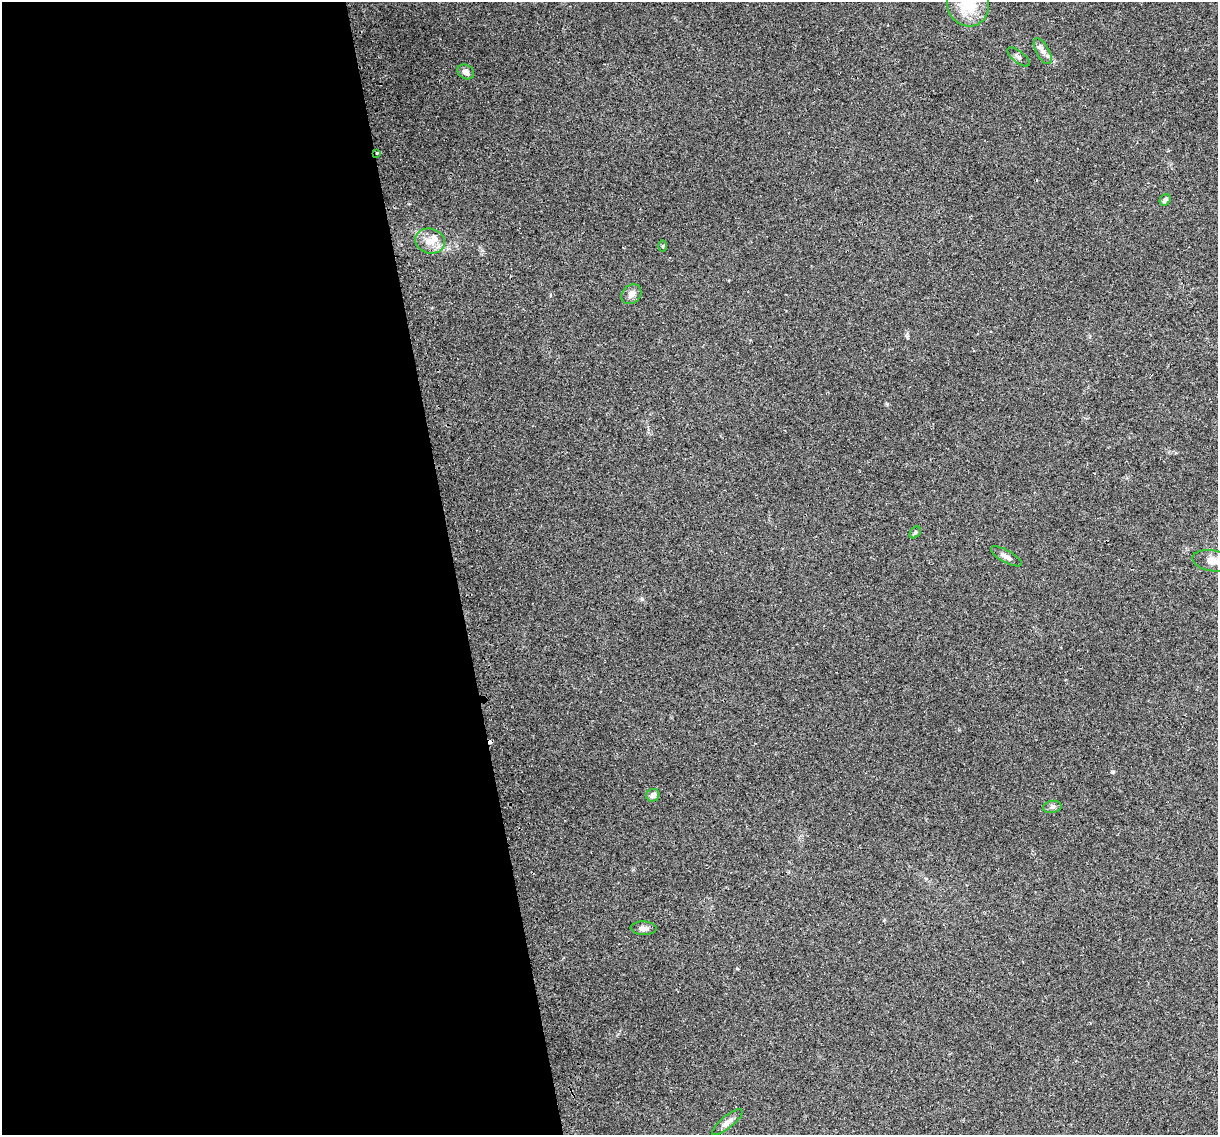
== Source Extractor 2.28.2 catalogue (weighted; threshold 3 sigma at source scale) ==
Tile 9 of 4 x 4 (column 1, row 3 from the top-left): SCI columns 32-1247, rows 1210-2342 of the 4924 x 4639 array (HDU 1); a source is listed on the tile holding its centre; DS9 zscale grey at full resolution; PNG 1220 x 1137 px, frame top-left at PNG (2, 2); each listed source drawn as its Kron ellipse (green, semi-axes under 4 px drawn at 4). Shown black and unused: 37% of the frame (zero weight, under 2 of 3 exposures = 2% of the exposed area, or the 3 px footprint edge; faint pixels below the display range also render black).
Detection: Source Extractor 2.28.2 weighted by HDU 2 'WHT'; one run over the whole footprint, this tile lists its part. Background 0.103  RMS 0.01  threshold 0.0454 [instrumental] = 3 sigma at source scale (4.5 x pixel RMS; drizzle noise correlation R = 1.50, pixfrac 1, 0.0396/0.0396 arcsec/px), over >= 5 px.
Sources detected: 18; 1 cosmic-ray / hot-pixel residue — neither listed nor drawn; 1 inside a brighter listed object's ellipse — not listed separately; the other 16 listed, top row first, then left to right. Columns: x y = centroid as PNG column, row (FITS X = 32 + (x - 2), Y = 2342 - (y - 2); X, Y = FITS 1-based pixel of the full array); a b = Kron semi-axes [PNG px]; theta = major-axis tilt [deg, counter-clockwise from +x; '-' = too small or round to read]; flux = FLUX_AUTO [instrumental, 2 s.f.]
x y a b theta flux
968 4 23 21 -69 40
1043 51 14 6 -61 5.4
1018 57 13 5 -39 3.1
466 72 9 7 -30 5
377 153 3 3 - 2.5
1165 200 6 5 - 2.8
430 241 15 12 -16 11
663 246 6 4 89 1.1
631 294 11 8 44 5.6
915 532 6 4 49 1.6
1006 556 17 6 -29 4.7
1213 561 21 10 -8 11
653 795 7 6 - 5.6
1052 807 9 6 10 3.1
644 928 13 7 -2 4.1
727 1122 19 6 39 5.2
Overlapping masked pixels (flux is a lower limit): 1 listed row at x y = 377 153
Isophote crosses this tile's border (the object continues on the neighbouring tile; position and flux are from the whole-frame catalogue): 2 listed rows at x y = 968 4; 1213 561
Unlisted compact peaks at least as high as the median listed source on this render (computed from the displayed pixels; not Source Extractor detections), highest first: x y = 642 599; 1113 772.